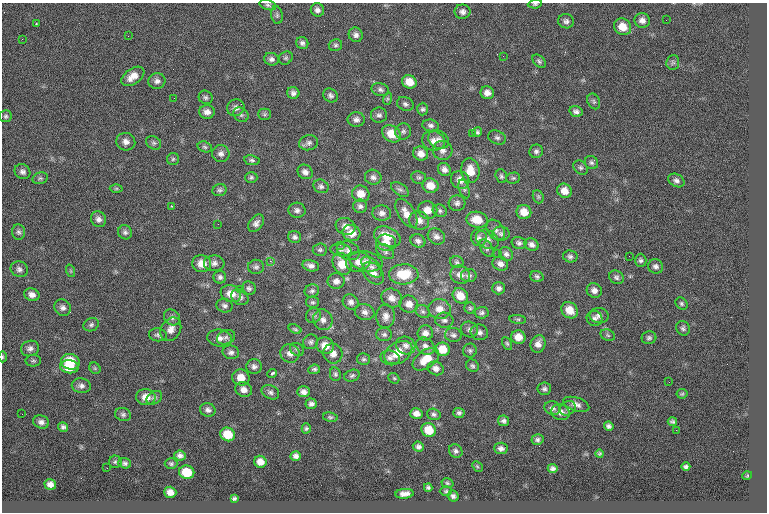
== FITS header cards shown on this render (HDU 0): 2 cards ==
NAXIS1  =                  765
NAXIS2  =                  510

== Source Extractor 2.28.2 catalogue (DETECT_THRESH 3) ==
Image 765 x 510 px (HDU 0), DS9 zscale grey, 1 PNG px = 1 image px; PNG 769 x 514 px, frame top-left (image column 1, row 510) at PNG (2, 3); each listed source drawn as its Kron ellipse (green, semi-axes under 4 px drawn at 4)
Background 0.076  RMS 8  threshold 23.9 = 3 sigma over >= 5 px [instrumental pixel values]
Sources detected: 275; all 275 listed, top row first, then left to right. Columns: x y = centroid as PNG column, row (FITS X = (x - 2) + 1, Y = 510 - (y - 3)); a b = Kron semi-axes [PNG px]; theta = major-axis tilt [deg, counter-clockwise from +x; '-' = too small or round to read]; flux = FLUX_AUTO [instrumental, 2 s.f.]
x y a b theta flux
535 4 7 4 7 850
268 5 8 5 -16 1200
317 10 7 6 - 2100
462 12 8 7 - 2100
277 15 9 5 -81 1300
642 20 8 7 - 2800
666 20 2 2 - 480
566 21 8 7 - 1700
36 24 3 2 - 530
622 27 9 8 - 7500
356 35 7 7 - 2100
128 36 2 2 - 510
22 39 2 2 - 1200
302 43 6 6 - 1500
335 45 7 6 - 1100
503 56 2 2 - 240
286 58 7 6 - 1100
271 59 7 6 - 1700
539 61 8 5 -47 1100
673 62 7 6 - 1200
133 76 13 7 35 5200
157 81 8 8 - 2200
409 82 7 6 - 6300
380 90 9 6 -15 1700
293 93 6 6 - 1800
487 93 7 6 - 2900
330 95 8 6 -41 1500
206 97 7 6 - 1300
174 98 2 2 - 490
387 99 6 4 71 830
594 101 8 6 -65 1200
405 104 8 6 -27 1600
236 108 9 8 - 2500
423 109 6 5 - 1100
576 111 7 5 -13 1700
207 112 8 6 -1 2700
265 114 6 5 - 1000
241 115 8 6 -41 1300
379 115 8 7 - 1800
6 116 6 6 - 1000
356 120 8 7 - 2200
430 125 8 6 -8 1600
403 131 8 8 - 1600
477 132 5 4 - 1100
472 133 2 2 - 4100
391 134 10 8 -37 8600
497 138 9 6 -22 1600
439 140 11 8 -31 2900
433 141 11 9 -16 3500
126 142 9 8 - 2800
154 143 8 6 -31 1300
309 143 9 7 14 1900
205 147 7 5 -18 1100
442 150 10 9 - 2900
536 151 7 6 - 1600
221 154 8 8 - 2400
421 154 7 7 - 3800
173 159 6 6 - 920
252 160 8 5 -9 1100
591 163 7 6 - 1300
581 168 8 6 -44 1300
444 169 7 6 - 2300
470 171 12 9 -83 7800
22 172 8 7 - 1900
305 172 8 7 - 2300
501 176 7 5 -72 1100
251 177 6 5 - 940
373 177 8 7 - 2000
419 177 7 6 - 1000
40 178 8 5 14 1100
513 178 7 5 1 980
460 180 9 8 - 4300
676 180 8 6 -29 1800
321 186 8 6 -28 1400
430 186 8 7 - 6100
116 188 6 4 1 780
400 189 10 5 -35 1500
464 189 9 5 -72 1100
220 190 7 6 - 1200
564 191 7 7 - 5000
361 194 9 8 - 5700
538 197 7 5 -70 910
457 203 8 8 - 1800
171 206 3 2 - 280
360 206 7 6 - 1700
297 210 8 7 - 1900
428 210 10 8 -16 5100
440 211 7 6 - 1200
524 212 7 7 - 6100
382 213 9 7 -5 2500
406 213 16 8 -58 5300
98 219 8 7 - 2300
419 220 10 9 - 3400
477 220 11 8 -10 8200
256 223 10 6 51 2300
218 224 2 2 - 1200
346 226 10 8 -19 3500
496 230 11 8 -54 2500
18 232 8 6 -85 1400
125 232 7 6 - 1500
351 233 9 8 - 5200
501 234 8 7 - 1600
436 236 9 7 -35 2300
295 237 6 6 - 1500
387 237 14 9 -24 8200
479 238 8 8 - 1900
487 239 12 9 -30 3500
418 241 8 6 -24 1700
386 243 10 8 -5 4400
519 243 7 6 - 1500
531 244 7 6 - 2100
340 245 3 2 - 1000
487 248 10 5 -57 1600
320 250 7 6 - 1100
341 250 10 6 -9 1700
348 251 12 9 -24 3300
385 251 10 6 -34 1700
498 253 2 2 - 1800
506 254 7 6 - 1700
570 256 7 6 - 1500
629 256 2 2 - 920
641 260 6 5 - 1300
270 261 2 2 - 6400
366 261 17 10 -13 4300
358 262 12 9 12 4200
457 262 7 6 - 1000
214 263 10 8 3 2400
202 264 9 8 - 6400
342 264 11 8 -61 9500
500 264 8 6 -26 2600
311 266 8 5 -11 2100
656 266 7 7 - 1800
256 267 8 7 - 1500
372 267 13 7 -46 2700
19 269 9 7 -22 1900
71 271 6 4 -71 680
373 273 13 8 -49 3600
404 274 14 10 1 14000
460 275 10 9 - 3700
469 276 8 6 1 1700
537 276 7 5 -18 1100
220 277 6 6 - 1500
616 277 8 6 -34 1500
336 281 8 8 - 2500
249 288 7 6 - 1400
499 288 6 6 - 1700
240 289 2 2 - 260
594 290 8 7 - 2500
312 291 7 6 - 1300
231 294 10 8 -21 6000
32 295 8 6 -22 2800
460 296 8 7 - 7100
240 297 9 7 -37 1900
392 298 10 9 - 3700
313 302 6 5 - 1000
351 302 8 7 - 2200
409 304 9 8 - 3800
681 304 7 5 -47 1000
224 306 8 6 -16 1700
63 308 9 7 -45 2100
470 308 5 5 - 950
439 309 11 10 - 4800
570 310 9 7 -42 6900
423 311 8 6 -37 1100
365 312 10 8 -17 2600
482 313 7 6 - 1400
313 315 8 7 - 1700
599 315 9 7 -4 2200
386 316 12 9 88 3400
172 317 9 7 -43 1800
594 318 8 7 - 1800
518 319 8 4 -7 890
323 320 10 9 - 3200
444 320 9 7 -10 1900
91 325 8 6 27 1400
683 328 7 6 - 1300
171 329 12 9 58 3900
295 329 7 4 -21 830
469 329 8 7 - 1700
479 332 9 8 - 2100
425 333 8 7 - 2800
384 334 8 6 -1 1300
158 335 9 6 -9 1500
453 335 8 7 - 1600
608 335 7 5 -23 1100
226 337 9 6 22 1700
518 337 7 6 - 5600
220 338 12 8 -7 3400
649 338 7 6 - 1300
311 342 7 7 - 1500
507 343 7 4 -63 850
538 344 9 7 73 3400
406 345 10 8 -28 2600
325 346 9 8 - 6100
425 346 10 8 -36 2400
30 348 9 7 21 2100
297 349 7 6 - 1200
443 349 7 6 - 8600
470 351 7 7 - 1200
231 352 8 7 - 1900
290 353 10 9 - 3300
398 353 15 10 31 9700
333 354 10 9 - 3200
2 357 5 3 - 550
390 358 10 7 -13 2000
363 359 6 5 - 1000
426 359 15 9 36 8800
33 361 8 5 -1 1000
70 362 9 7 -14 12000
472 366 7 5 -42 1200
69 367 9 6 -7 11000
254 367 8 7 - 1900
95 368 6 5 - 720
436 368 8 6 -22 2500
314 369 6 4 5 1000
272 373 5 3 - 1600
335 374 7 5 -80 1000
352 376 8 5 21 1200
241 377 9 8 - 5600
394 378 6 4 -42 740
669 382 2 2 - 790
81 386 9 7 -9 2100
244 389 8 7 - 3100
544 389 7 6 - 1400
270 392 9 6 -26 1600
303 392 6 5 - 2300
682 394 5 5 - 690
146 397 10 8 -7 4800
154 398 8 6 31 1400
311 404 6 5 - 1600
576 404 13 7 -18 2900
552 408 8 7 - 1800
568 408 8 6 30 1600
208 410 8 7 - 1900
560 412 9 8 - 3100
416 413 6 5 - 3000
459 413 5 5 - 1200
22 414 2 2 - 350
123 414 8 6 -15 1400
434 414 7 5 -17 1200
330 417 7 4 -10 940
503 421 6 5 - 1300
41 422 8 6 -16 2100
672 422 4 3 - 880
609 426 5 4 - 1400
63 427 5 4 - 1300
306 428 5 4 - 960
429 430 7 7 - 9700
676 430 2 2 - 1400
228 434 7 6 - 9600
537 440 6 5 - 1300
418 447 6 5 - 1600
501 448 7 6 - 2000
456 451 7 6 - 1500
600 454 4 4 - 770
180 456 6 5 - 1800
296 456 5 4 - 1700
115 462 6 6 - 980
260 462 6 6 - 3500
125 463 6 5 - 1300
171 464 6 5 - 930
477 466 6 4 -45 710
686 467 4 4 - 1100
107 468 2 2 - 350
553 468 5 4 - 1500
187 472 8 6 -12 12000
747 476 5 3 - 440
447 483 6 4 -17 810
50 484 6 5 - 2400
428 487 4 3 - 890
446 491 6 5 - 910
170 492 6 5 - 3300
404 494 9 5 5 3000
453 496 6 5 - 1500
234 498 3 3 - 770
At the frame edge (FLAGS 8, measured only in part): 2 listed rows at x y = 535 4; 2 357